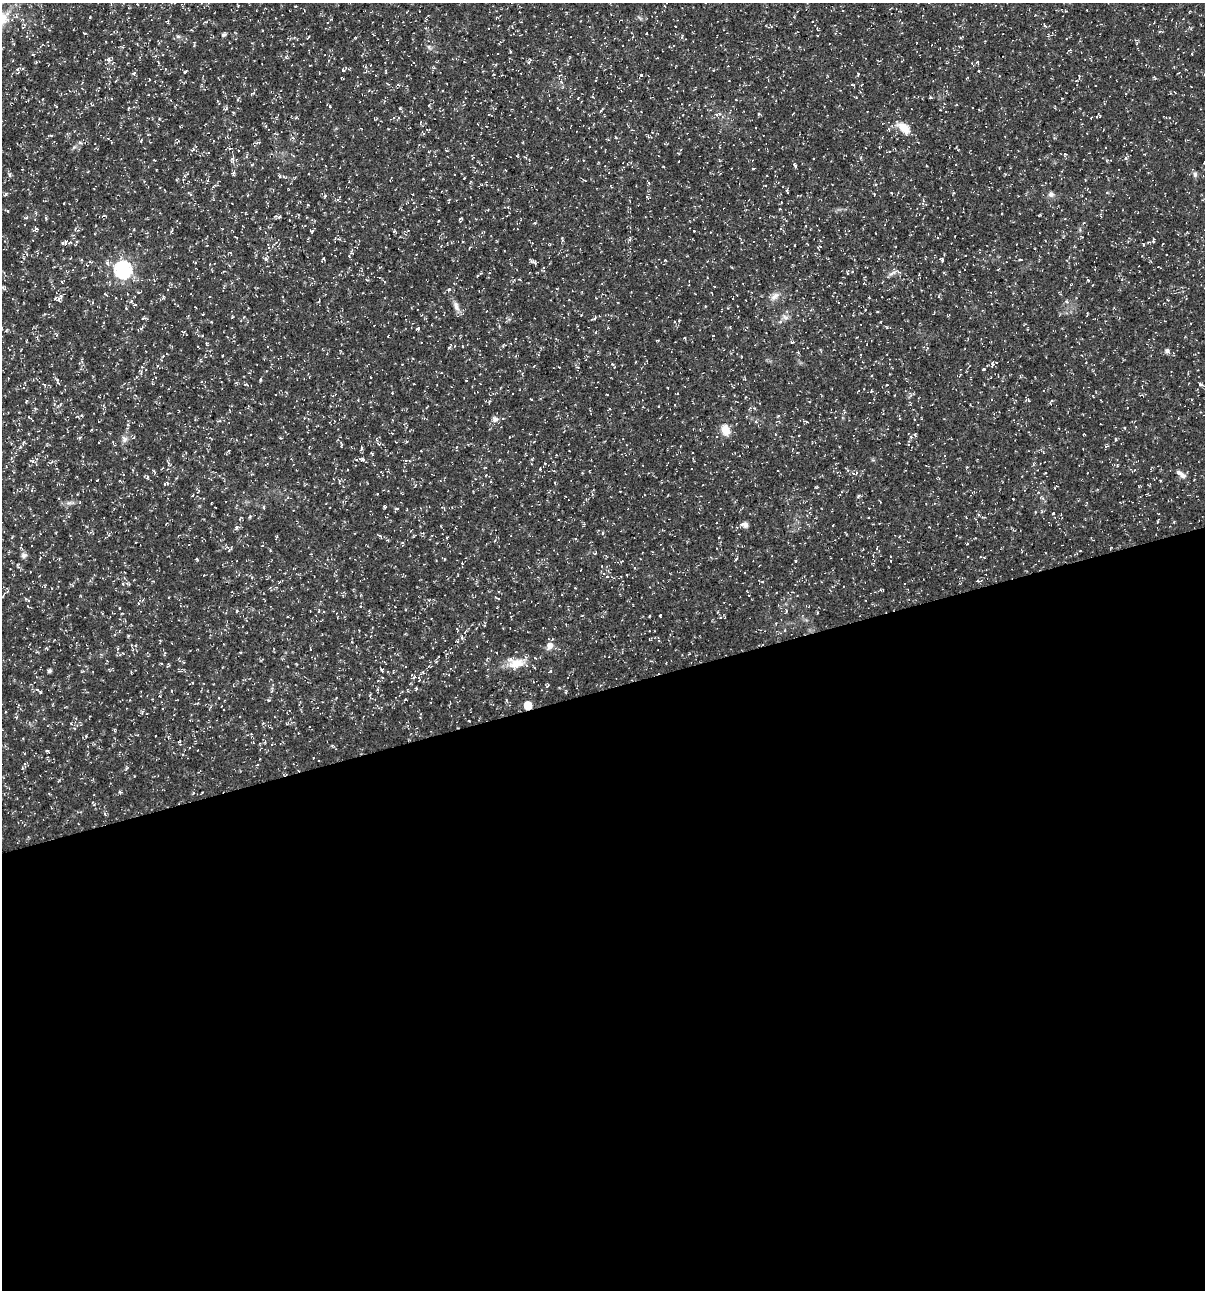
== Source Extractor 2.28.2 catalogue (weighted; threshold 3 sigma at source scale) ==
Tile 15 of 4 x 4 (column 3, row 4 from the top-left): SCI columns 2507-3709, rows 3-1290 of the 4958 x 5157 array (HDU 1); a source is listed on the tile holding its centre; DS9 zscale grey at full resolution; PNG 1207 x 1292 px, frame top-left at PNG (2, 3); no overlay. Shown black and unused: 47% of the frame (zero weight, under 3 of 5 exposures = <1% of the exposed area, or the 3 px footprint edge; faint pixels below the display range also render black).
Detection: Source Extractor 2.28.2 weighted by HDU 2 'WHT'; one run over the whole footprint, this tile lists its part. Background 0.0172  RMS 0.002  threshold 0.00895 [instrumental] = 3 sigma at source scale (4.5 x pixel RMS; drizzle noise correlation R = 1.50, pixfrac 1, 0.0396/0.0396 arcsec/px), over >= 5 px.
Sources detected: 254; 14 cosmic-ray / hot-pixel residue — not listed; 1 inside a brighter listed object's ellipse — not listed separately; the other 239 listed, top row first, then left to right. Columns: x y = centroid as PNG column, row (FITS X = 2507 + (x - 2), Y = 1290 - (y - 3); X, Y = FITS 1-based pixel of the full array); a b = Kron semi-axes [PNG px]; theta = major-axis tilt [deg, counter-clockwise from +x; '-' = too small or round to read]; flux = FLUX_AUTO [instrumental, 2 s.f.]
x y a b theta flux
238 6 4 3 - 0.17
426 28 4 3 - 0.19
1159 31 5 3 - 0.2
223 35 6 5 - 0.38
27 36 4 2 - 0.15
178 36 6 4 -1 0.38
308 37 4 2 - 0.17
1136 44 4 3 - 0.18
429 47 8 4 -54 0.39
960 47 7 2 -15 0.21
1070 50 5 4 - 0.21
510 51 3 3 - 0.21
33 54 4 3 - 0.2
109 60 8 6 -9 0.59
529 60 7 4 58 0.3
36 62 4 4 - 0.24
977 62 5 4 - 0.27
17 70 7 5 55 0.44
343 70 6 3 -65 0.21
185 72 4 3 - 0.21
134 73 5 4 - 0.28
641 75 4 4 - 0.23
858 75 6 4 89 0.28
853 84 6 3 -20 0.24
252 93 6 2 14 0.17
931 98 5 3 - 0.22
736 100 3 3 - 0.15
92 105 5 3 - 0.18
429 105 4 3 - 0.14
330 107 5 3 - 0.16
400 108 4 3 - 0.21
128 109 3 2 - 0.17
233 112 5 3 - 0.17
718 114 11 3 10 0.43
759 114 5 4 - 0.25
793 114 6 2 45 0.14
296 118 5 3 - 0.23
1091 118 3 2 - 0.13
376 119 7 3 2 0.2
593 124 4 3 - 0.15
266 126 4 3 - 0.18
904 128 17 10 -45 3
422 132 5 3 - 0.23
615 137 4 2 - 0.14
230 148 5 3 - 0.23
192 150 7 3 32 0.31
1065 154 4 3 - 0.18
473 158 6 2 45 0.15
1125 158 6 4 90 0.34
154 160 3 2 - 0.14
232 160 9 5 74 0.51
794 165 6 3 -61 0.4
233 173 5 4 - 0.31
1195 174 7 5 82 0.45
9 175 7 4 -85 0.36
185 176 6 5 - 0.35
207 181 8 3 77 0.26
876 185 4 3 - 0.27
787 192 7 3 -63 0.23
898 193 4 3 - 0.19
6 194 5 4 - 0.33
1051 194 8 7 - 0.65
647 197 7 3 -35 0.21
338 199 7 4 51 0.35
8 211 5 3 - 0.2
1101 215 8 2 -80 0.21
279 217 5 4 - 0.29
306 217 3 2 - 0.13
26 218 6 3 19 0.23
948 218 3 2 - 0.12
460 220 6 3 69 0.24
1084 223 4 4 - 0.19
806 226 4 3 - 0.13
36 229 9 4 18 0.34
312 231 5 4 - 0.24
694 231 3 2 - 0.12
955 236 2 2 - 0.13
335 238 4 3 - 0.19
562 239 8 3 -80 0.26
1153 241 5 4 - 0.33
65 242 11 7 21 0.71
1143 244 5 3 - 0.18
820 246 5 3 - 0.19
352 253 7 5 -46 0.32
24 258 5 3 - 0.2
266 258 8 6 63 0.49
323 259 6 3 53 0.23
1020 259 5 3 - 0.23
531 260 9 5 -42 0.51
665 260 3 3 - 0.14
942 260 5 3 - 0.34
87 265 4 3 - 0.17
54 267 4 3 - 0.15
1158 267 4 3 - 0.13
123 270 7 7 - 53
848 273 5 3 - 0.18
893 273 13 4 24 0.65
1088 280 4 3 - 0.21
3 287 6 3 -19 0.26
449 289 5 4 - 0.35
61 296 9 6 67 0.69
774 296 15 8 47 1.3
163 297 5 3 - 0.2
1066 302 7 5 -43 0.42
135 305 6 4 57 0.26
456 306 15 7 -70 1.1
126 308 4 3 - 0.16
721 310 3 2 - 0.13
785 317 10 6 -19 0.69
143 318 8 4 21 0.28
593 318 8 3 27 0.34
780 322 6 4 18 0.34
886 327 5 3 - 0.15
142 328 8 2 69 0.23
417 329 5 4 - 0.3
56 335 5 3 - 0.27
713 335 3 2 - 0.12
658 341 3 3 - 0.17
791 342 5 4 - 0.21
206 343 5 4 - 0.23
450 346 10 3 66 0.29
463 346 3 2 - 0.12
1167 351 6 5 - 0.66
992 365 9 4 84 0.48
984 369 4 3 - 0.27
261 379 4 3 - 0.25
466 381 3 2 - 0.13
1200 384 6 4 -19 0.35
392 393 2 2 - 0.14
1052 400 5 3 - 0.21
26 401 5 3 - 0.18
58 406 8 4 37 0.4
643 407 3 2 - 0.14
35 408 5 3 - 0.2
844 412 6 3 -82 0.27
77 417 6 3 3 0.22
495 419 7 7 - 0.85
219 421 5 3 - 0.25
756 422 5 3 - 0.24
1125 428 4 3 - 0.18
725 430 13 10 -71 2.3
915 435 5 3 - 0.24
80 437 5 3 - 0.24
911 437 5 4 - 0.34
280 438 4 3 - 0.18
124 439 9 8 - 0.86
1116 439 5 4 - 0.25
113 443 9 3 -62 0.24
379 444 7 5 -17 0.37
341 445 6 3 89 0.21
1106 446 6 4 24 0.28
361 448 6 3 83 0.33
372 454 4 3 - 0.19
362 459 6 6 - 0.45
532 459 5 3 - 0.19
405 461 5 3 - 0.2
52 462 6 4 47 0.31
168 464 9 3 -78 0.41
540 469 3 3 - 0.16
1037 470 3 3 - 0.14
154 471 5 3 - 0.24
381 472 4 3 - 0.16
856 473 5 3 - 0.18
1181 474 15 6 -35 1.2
147 478 7 4 85 0.33
339 480 8 3 -60 0.29
165 483 8 4 31 0.3
841 492 5 3 - 0.18
592 494 5 4 - 0.23
858 496 4 4 - 0.27
264 507 5 3 - 0.2
385 507 4 3 - 0.27
397 509 5 3 - 0.23
406 510 3 2 - 0.15
1053 513 4 3 - 0.32
966 517 3 3 - 0.16
744 525 10 6 -8 0.81
237 527 6 5 - 0.42
602 533 6 3 -89 0.25
442 534 2 2 - 0.11
378 535 7 2 -39 0.2
432 535 4 3 - 0.16
402 543 6 3 -78 0.25
967 544 4 2 - 0.14
262 546 4 3 - 0.12
863 549 3 2 - 0.13
1080 551 3 2 - 0.13
24 555 7 6 - 0.86
444 558 6 2 -14 0.17
197 559 4 3 - 0.21
736 559 5 3 - 0.25
607 577 5 3 - 0.21
762 581 4 3 - 0.22
978 581 4 4 - 0.24
279 582 5 3 - 0.23
882 590 6 2 0 0.22
496 598 7 2 -36 0.2
29 601 5 3 - 0.21
138 603 4 3 - 0.21
119 608 3 2 - 0.15
237 611 4 4 - 0.24
319 611 5 3 - 0.18
786 611 5 3 - 0.2
660 615 3 3 - 0.24
649 616 4 2 - 0.14
784 630 5 3 - 0.16
322 634 2 2 - 0.11
462 637 8 5 88 0.5
658 639 7 3 -72 0.28
160 642 6 2 78 0.2
549 646 11 8 59 1.2
164 653 6 2 68 0.17
184 662 3 3 - 0.16
516 663 20 12 11 3.4
168 666 7 3 59 0.21
382 670 4 3 - 0.36
49 671 5 4 - 0.42
551 671 5 4 - 0.24
449 675 4 3 - 0.14
419 678 7 3 -66 0.25
192 683 4 3 - 0.18
416 689 4 3 - 0.24
39 691 11 3 -41 0.38
336 698 4 2 - 0.14
268 700 4 4 - 0.24
528 705 5 5 - 5.6
17 717 4 4 - 0.33
114 730 5 3 - 0.22
251 734 4 4 - 0.2
155 736 3 2 - 0.19
179 741 5 3 - 0.17
253 742 3 3 - 0.16
333 746 6 4 -42 0.25
47 751 4 3 - 0.26
313 758 3 2 - 0.12
58 781 5 3 - 0.17
120 792 6 3 -23 0.24
202 792 3 2 - 0.16
105 814 7 3 -54 0.26
Overlapping masked pixels (flux is a lower limit): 1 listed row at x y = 528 705
Isophote crosses this tile's border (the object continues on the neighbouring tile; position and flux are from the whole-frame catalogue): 1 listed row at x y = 1195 174
Unlisted compact peaks at least as high as the median listed source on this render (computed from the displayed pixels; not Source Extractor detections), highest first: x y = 69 503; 90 17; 74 147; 795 561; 32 461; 531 399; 57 380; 280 176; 753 169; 84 33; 778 416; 86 736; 547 686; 232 317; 612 364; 127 768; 94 804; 226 108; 141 141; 815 487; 24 442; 629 240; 250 516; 464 178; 211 322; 684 338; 128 635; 46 648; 308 205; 517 156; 270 550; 873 460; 1155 78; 71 723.